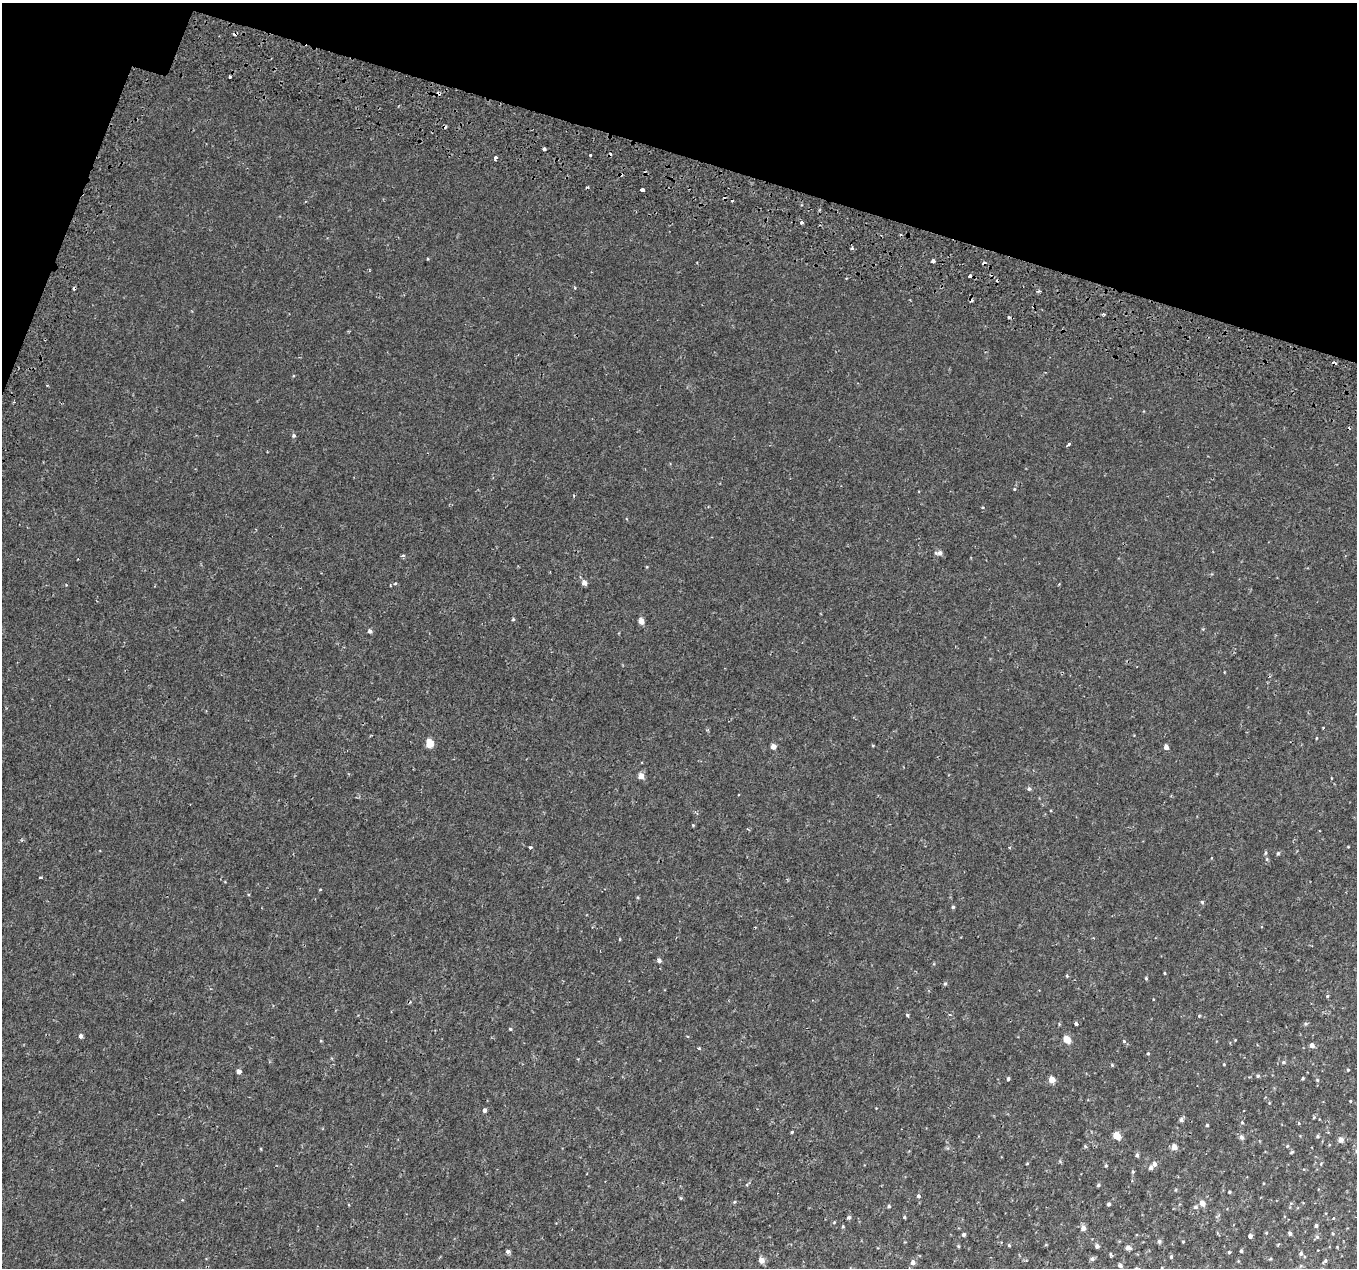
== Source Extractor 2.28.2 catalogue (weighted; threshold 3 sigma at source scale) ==
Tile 2 of 4 x 4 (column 2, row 1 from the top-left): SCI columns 1414-2768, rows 4106-5371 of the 5544 x 5737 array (HDU 1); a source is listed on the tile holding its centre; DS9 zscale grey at full resolution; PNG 1359 x 1270 px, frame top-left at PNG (2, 3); no overlay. Shown black and unused: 14% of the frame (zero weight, under 2 of 3 exposures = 5% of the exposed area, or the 3 px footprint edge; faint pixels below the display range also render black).
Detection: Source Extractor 2.28.2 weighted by HDU 2 'WHT'; one run over the whole footprint, this tile lists its part. Background 5.62e-04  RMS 0.0017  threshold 0.00757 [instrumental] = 3 sigma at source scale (4.5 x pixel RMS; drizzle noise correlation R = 1.50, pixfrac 1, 0.0396/0.0396 arcsec/px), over >= 5 px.
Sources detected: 147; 11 cosmic-ray / hot-pixel residue — not listed; the other 136 listed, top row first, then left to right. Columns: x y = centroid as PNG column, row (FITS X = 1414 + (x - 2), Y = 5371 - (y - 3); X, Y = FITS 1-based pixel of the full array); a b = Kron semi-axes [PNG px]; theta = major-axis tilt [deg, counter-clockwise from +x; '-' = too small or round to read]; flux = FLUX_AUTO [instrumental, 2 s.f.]
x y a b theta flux
230 77 3 3 - 1.1
544 149 3 3 - 0.52
591 155 3 3 - 0.59
496 157 3 3 - 0.84
642 190 3 3 - 1.4
802 222 3 3 - 0.81
852 248 4 4 - 0.25
428 259 4 3 - 0.11
933 261 4 3 - 0.37
969 276 3 3 - 0.49
575 288 5 3 - 0.14
1039 291 3 3 - 0.34
1103 314 3 3 - 0.34
1008 317 3 3 - 1
294 435 5 5 - 0.32
1069 444 4 3 - 0.4
1014 489 4 4 - 0.17
939 553 8 5 0 0.75
402 556 5 3 - 0.27
584 583 5 4 - 0.99
513 619 4 4 - 0.18
641 621 5 4 - 1.5
370 631 5 4 - 0.47
1316 738 4 3 - 0.13
430 743 5 5 - 3.6
873 745 4 3 - 0.12
773 746 4 4 - 1.2
1166 747 4 4 - 0.87
641 776 5 4 - 1.5
1029 789 5 5 - 0.33
693 825 4 3 - 0.14
530 847 3 3 - 0.43
1348 847 4 3 - 0.11
1265 853 6 4 84 0.24
1278 853 5 4 - 0.23
40 877 3 2 - 0.21
320 889 4 3 - 0.12
638 897 5 3 - 0.16
1202 902 5 4 - 0.23
953 907 4 4 - 0.28
755 927 3 2 - 0.15
620 939 4 3 - 0.13
659 960 5 5 - 0.46
1164 973 4 3 - 0.12
1067 976 5 4 - 0.19
1146 978 4 3 - 0.21
945 984 6 4 62 0.24
1327 996 5 4 - 0.2
1153 999 4 2 - 0.1
907 1015 4 4 - 0.22
950 1015 4 3 - 0.17
1199 1016 4 3 - 0.14
1076 1024 4 3 - 1.1
1305 1024 6 5 - 0.27
510 1029 4 4 - 0.18
81 1036 5 4 - 0.51
1067 1040 5 4 - 2.8
1235 1040 3 3 - 0.1
1124 1041 5 4 - 0.21
1312 1045 5 4 - 0.83
699 1048 4 4 - 0.18
1148 1053 4 4 - 0.16
1283 1062 5 4 - 0.25
1224 1064 3 3 - 0.11
1112 1065 5 4 - 0.18
1348 1070 4 3 - 0.14
239 1071 4 4 - 0.81
1258 1076 6 5 - 0.26
1303 1078 4 3 - 0.19
1008 1079 4 3 - 0.3
1052 1079 5 5 - 1.9
1317 1080 5 4 - 0.2
1350 1101 4 3 - 0.12
484 1110 4 3 - 1.7
1314 1117 5 4 - 0.18
1181 1120 6 5 - 0.43
1242 1122 5 4 - 0.22
1299 1123 4 4 - 0.16
1207 1125 3 3 - 0.21
792 1132 4 3 - 0.17
1117 1136 5 5 - 3.3
1317 1136 4 4 - 0.24
1241 1137 5 5 - 0.58
1341 1140 5 5 - 1.2
1085 1146 5 4 - 0.2
1287 1146 4 4 - 0.18
1174 1147 5 4 - 1.4
261 1149 4 3 - 0.14
1292 1152 6 3 36 0.18
1137 1155 6 4 -81 0.31
1027 1163 4 3 - 0.15
1154 1164 6 5 - 0.58
1321 1164 5 4 - 0.16
1106 1165 5 4 - 0.21
1151 1167 5 4 - 0.56
1133 1172 4 4 - 0.18
1098 1185 4 3 - 0.26
1229 1192 3 3 - 0.18
918 1196 5 4 - 0.35
681 1198 4 4 - 0.17
1202 1203 5 5 - 1.3
1109 1204 4 3 - 0.35
889 1206 4 4 - 0.25
1196 1207 5 5 - 0.37
849 1217 5 4 - 0.31
904 1217 3 3 - 0.2
834 1222 5 4 - 0.15
1316 1225 4 4 - 0.36
843 1226 4 3 - 0.17
1083 1228 6 5 - 0.81
1266 1233 4 3 - 0.13
1290 1233 5 4 - 0.31
963 1234 5 4 - 0.32
1250 1236 4 4 - 0.49
1317 1237 6 6 - 0.31
1159 1241 5 5 - 0.4
1183 1241 3 3 - 0.14
1009 1245 4 4 - 0.18
1046 1245 5 3 - 0.13
958 1246 4 3 - 0.18
1097 1246 4 4 - 0.5
1337 1247 3 3 - 0.1
1128 1248 5 4 - 0.83
508 1251 5 4 - 0.45
1241 1251 3 3 - 0.26
1229 1252 4 4 - 0.19
1301 1253 5 5 - 0.32
1111 1255 6 3 -54 0.21
1171 1257 5 4 - 0.24
1092 1259 7 6 - 0.31
1270 1259 5 3 - 0.15
761 1260 5 5 - 1.4
1325 1261 6 4 56 0.27
913 1262 5 5 - 0.71
1120 1266 5 4 - 0.4
1137 1268 8 4 -10 0.26
Isophote crosses this tile's border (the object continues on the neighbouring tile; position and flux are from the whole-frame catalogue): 1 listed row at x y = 1137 1268